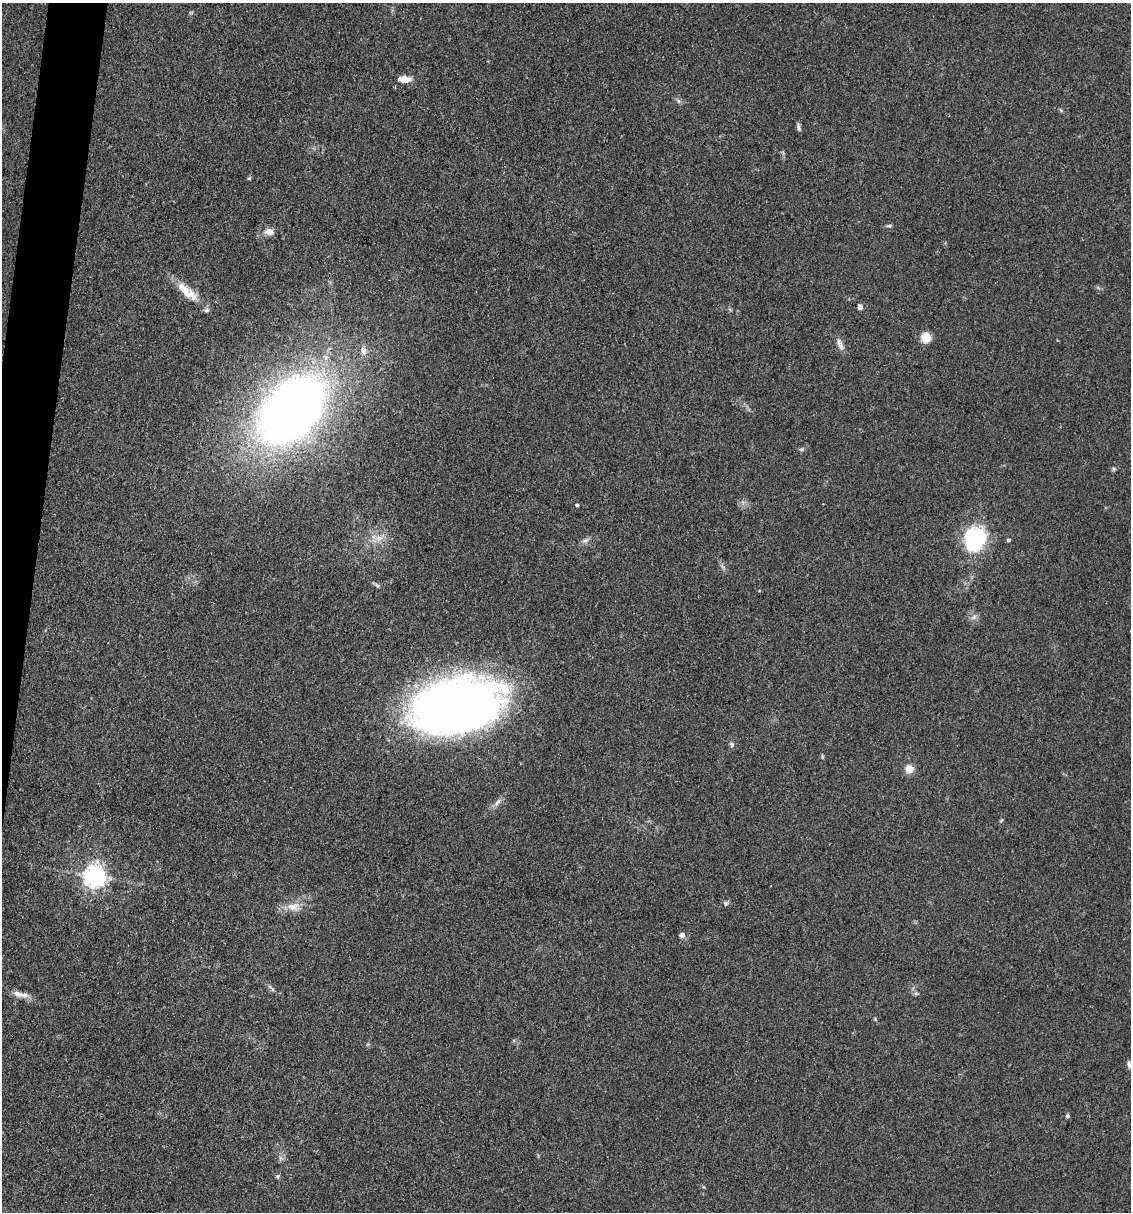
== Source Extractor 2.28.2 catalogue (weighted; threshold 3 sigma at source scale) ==
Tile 7 of 4 x 4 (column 3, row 2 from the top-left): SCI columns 2489-3617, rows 2422-3631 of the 4860 x 4841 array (HDU 1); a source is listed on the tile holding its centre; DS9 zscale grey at full resolution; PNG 1133 x 1214 px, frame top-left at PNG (2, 3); no overlay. Shown black and unused: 3% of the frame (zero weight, under 3 of 4 exposures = <1% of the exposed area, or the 3 px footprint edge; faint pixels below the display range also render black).
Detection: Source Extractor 2.28.2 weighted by HDU 2 'WHT'; one run over the whole footprint, this tile lists its part. Background 0.112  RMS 0.0067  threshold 0.0302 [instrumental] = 3 sigma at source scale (4.5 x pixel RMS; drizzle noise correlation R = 1.50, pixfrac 1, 0.05/0.05 arcsec/px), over >= 5 px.
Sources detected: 34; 1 inside a brighter listed object's ellipse — not listed separately; the other 33 listed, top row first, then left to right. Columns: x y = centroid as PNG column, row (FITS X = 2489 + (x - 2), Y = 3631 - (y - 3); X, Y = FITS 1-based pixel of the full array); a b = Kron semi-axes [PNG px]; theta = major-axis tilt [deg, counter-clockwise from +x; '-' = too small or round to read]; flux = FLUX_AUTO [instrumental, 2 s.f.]
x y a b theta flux
405 79 13 7 -5 6.5
678 101 7 4 -89 1.2
799 127 12 4 -79 1.6
249 178 6 3 18 0.78
889 226 8 3 13 1.1
269 232 6 5 - 7.7
186 293 33 10 -22 10
860 307 4 4 - 5
207 310 8 5 26 1.5
926 337 10 9 - 10
839 342 10 7 -78 3.1
363 351 8 8 - 2.8
291 410 64 40 47 570
577 505 4 4 - 0.87
379 538 9 7 11 3.8
975 539 24 21 75 57
585 540 9 4 8 1.7
1009 540 4 4 - 1.3
377 585 9 3 -45 1
974 617 7 4 71 1.4
456 706 74 42 13 580
732 744 6 5 - 1.4
909 769 8 8 - 6.8
497 802 11 5 52 2.6
95 876 7 7 - 460
726 903 6 6 - 1.3
293 906 19 11 10 7.9
682 935 4 4 - 5
916 994 6 4 -1 1.1
24 995 20 6 -8 4.9
1129 1065 9 5 -84 2
1067 1116 6 5 - 1
277 1176 6 5 - 1.1